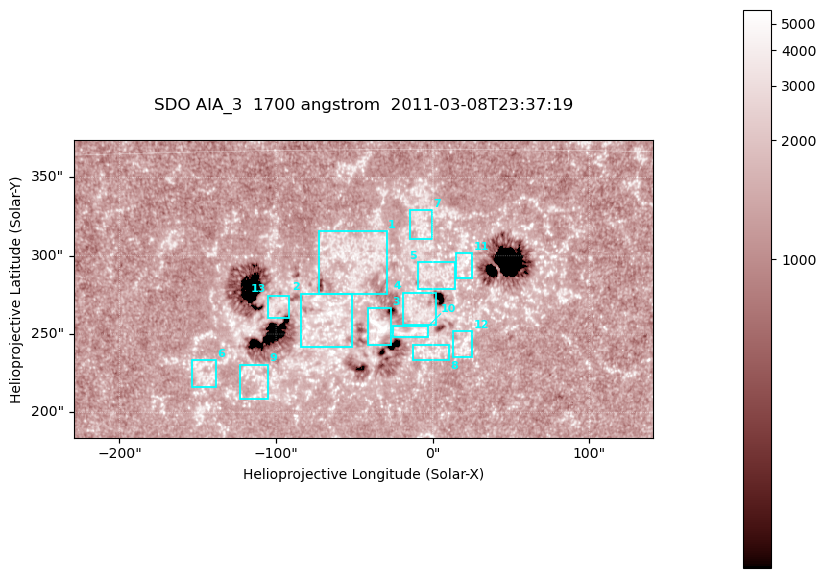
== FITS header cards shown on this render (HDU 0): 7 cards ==
TELESCOP= 'SDO     '           /
INSTRUME= 'AIA_3   '           /
WAVELNTH=                 1700 /
WAVEUNIT= 'angstrom'           /
DATE-OBS= '2011-03-08T23:37:19.711' /
CTYPE1  = 'HPLN-TAN'           /
CTYPE2  = 'HPLT-TAN'           /

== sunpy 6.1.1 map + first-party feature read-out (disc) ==
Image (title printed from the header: SDO AIA_3  1700 angstrom  2011-03-08T23:37:19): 603 x 310 px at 0.613 arcsec/px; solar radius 967 arcsec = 1577 px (partial field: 2.4% of the solar disc is inside the frame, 100% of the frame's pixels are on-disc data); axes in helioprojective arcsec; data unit not stated in the header (colour bar unlabelled)
Pointing: header CRPIX1/2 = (2053.97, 2042.58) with CRVAL1/2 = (0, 0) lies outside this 603 x 310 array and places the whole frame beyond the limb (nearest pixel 1.43 R_sun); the SolarSoft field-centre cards XCEN/YCEN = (-44.41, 278.8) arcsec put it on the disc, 1766 arcsec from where CRPIX/CRVAL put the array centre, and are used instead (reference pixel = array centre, CRVAL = XCEN/YCEN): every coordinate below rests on XCEN/YCEN
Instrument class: DISC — disc imager (sunpy class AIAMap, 1700 A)
Bright regions (active regions / flare kernels): reference = the on-disc median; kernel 5 px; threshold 5 sigma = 1625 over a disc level ~1305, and >= 1.15x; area >= 186 px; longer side >= 4 px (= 2.5 arcsec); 13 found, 13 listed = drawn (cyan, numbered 1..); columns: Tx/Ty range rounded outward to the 2 arcsec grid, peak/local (2 s.f.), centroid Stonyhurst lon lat
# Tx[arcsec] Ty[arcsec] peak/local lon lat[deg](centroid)
1 -74..-28 276..316 3.2 -3 +11
2 -84..-50 242..276 4.4 -4 +8
3 -42..-26 242..268 5.3 -2 +8
4 -20..2 256..278 2.9 -1 +9
5 -10..14 278..296 2.9 +0 +10
6 -154..-138 216..234 3.3 -9 +6
7 -16..0 310..330 3.2 +0 +12
8 -14..12 232..244 3.7 +0 +7
9 -124..-104 208..232 3.1 -7 +6
10 -26..-2 248..256 4.7 -1 +8
11 14..26 284..302 4.9 +1 +10
12 12..26 234..252 3.6 +1 +7
13 -106..-92 260..276 3.6 -6 +9